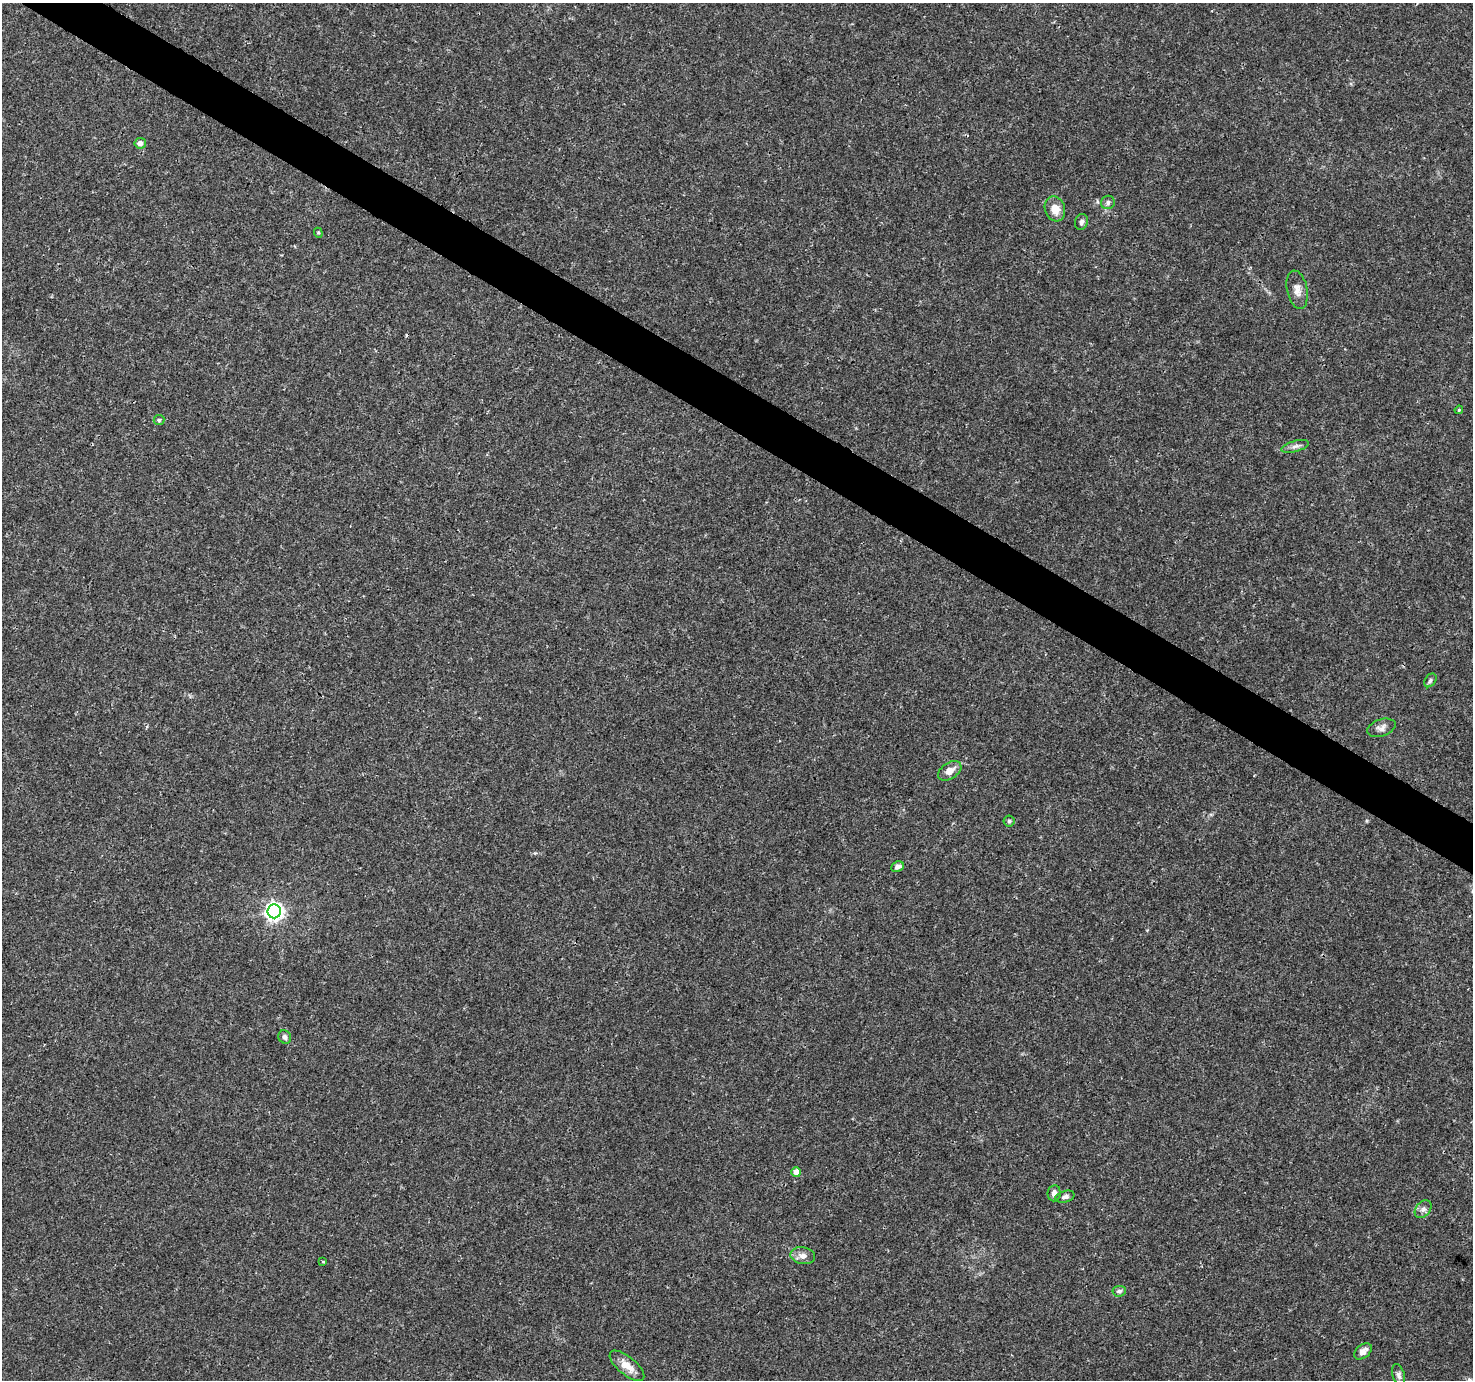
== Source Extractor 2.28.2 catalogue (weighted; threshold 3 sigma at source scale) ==
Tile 11 of 4 x 4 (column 3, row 3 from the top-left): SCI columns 2942-4412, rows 1568-2945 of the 5890 x 5957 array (HDU 1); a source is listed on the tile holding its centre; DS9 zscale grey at full resolution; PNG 1475 x 1382 px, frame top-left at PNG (2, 3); each listed source drawn as its Kron ellipse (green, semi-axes under 4 px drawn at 4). Shown black and unused: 3% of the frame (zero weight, under 3 of 4 exposures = <1% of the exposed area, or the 3 px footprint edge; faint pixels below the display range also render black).
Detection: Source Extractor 2.28.2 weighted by HDU 2 'WHT'; one run over the whole footprint, this tile lists its part. Background 0.0162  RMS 0.0015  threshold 0.00687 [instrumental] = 3 sigma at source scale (4.5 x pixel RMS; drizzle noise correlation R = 1.50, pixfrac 1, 0.0396/0.0396 arcsec/px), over >= 5 px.
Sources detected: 27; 1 cosmic-ray / hot-pixel residue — neither listed nor drawn; the other 26 listed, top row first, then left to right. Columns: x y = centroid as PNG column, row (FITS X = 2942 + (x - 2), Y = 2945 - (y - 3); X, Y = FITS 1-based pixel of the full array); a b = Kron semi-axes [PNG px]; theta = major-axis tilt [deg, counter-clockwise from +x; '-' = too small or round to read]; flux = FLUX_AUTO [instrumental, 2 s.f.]
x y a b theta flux
140 143 6 5 - 0.96
1108 202 7 6 - 0.44
1055 209 13 10 -72 2
1081 222 8 6 75 0.46
318 233 5 4 - 0.2
1297 290 19 10 -78 1.3
1459 410 4 3 - 0.15
159 420 5 5 - 0.22
1295 446 14 5 15 0.6
1430 680 7 5 52 0.35
1381 728 14 8 19 0.76
950 771 13 8 33 1.4
1009 821 5 5 - 0.23
898 867 6 5 - 0.49
274 911 7 7 - 65
285 1037 7 6 - 0.52
796 1172 5 4 - 1.2
1054 1193 8 6 83 0.65
1065 1197 10 5 16 0.5
1423 1209 10 7 49 0.6
803 1256 12 8 -10 0.95
323 1261 3 3 - 0.26
1119 1291 7 5 5 0.36
1363 1351 10 6 40 1.1
627 1366 21 9 -39 2
1399 1375 11 6 -73 0.53